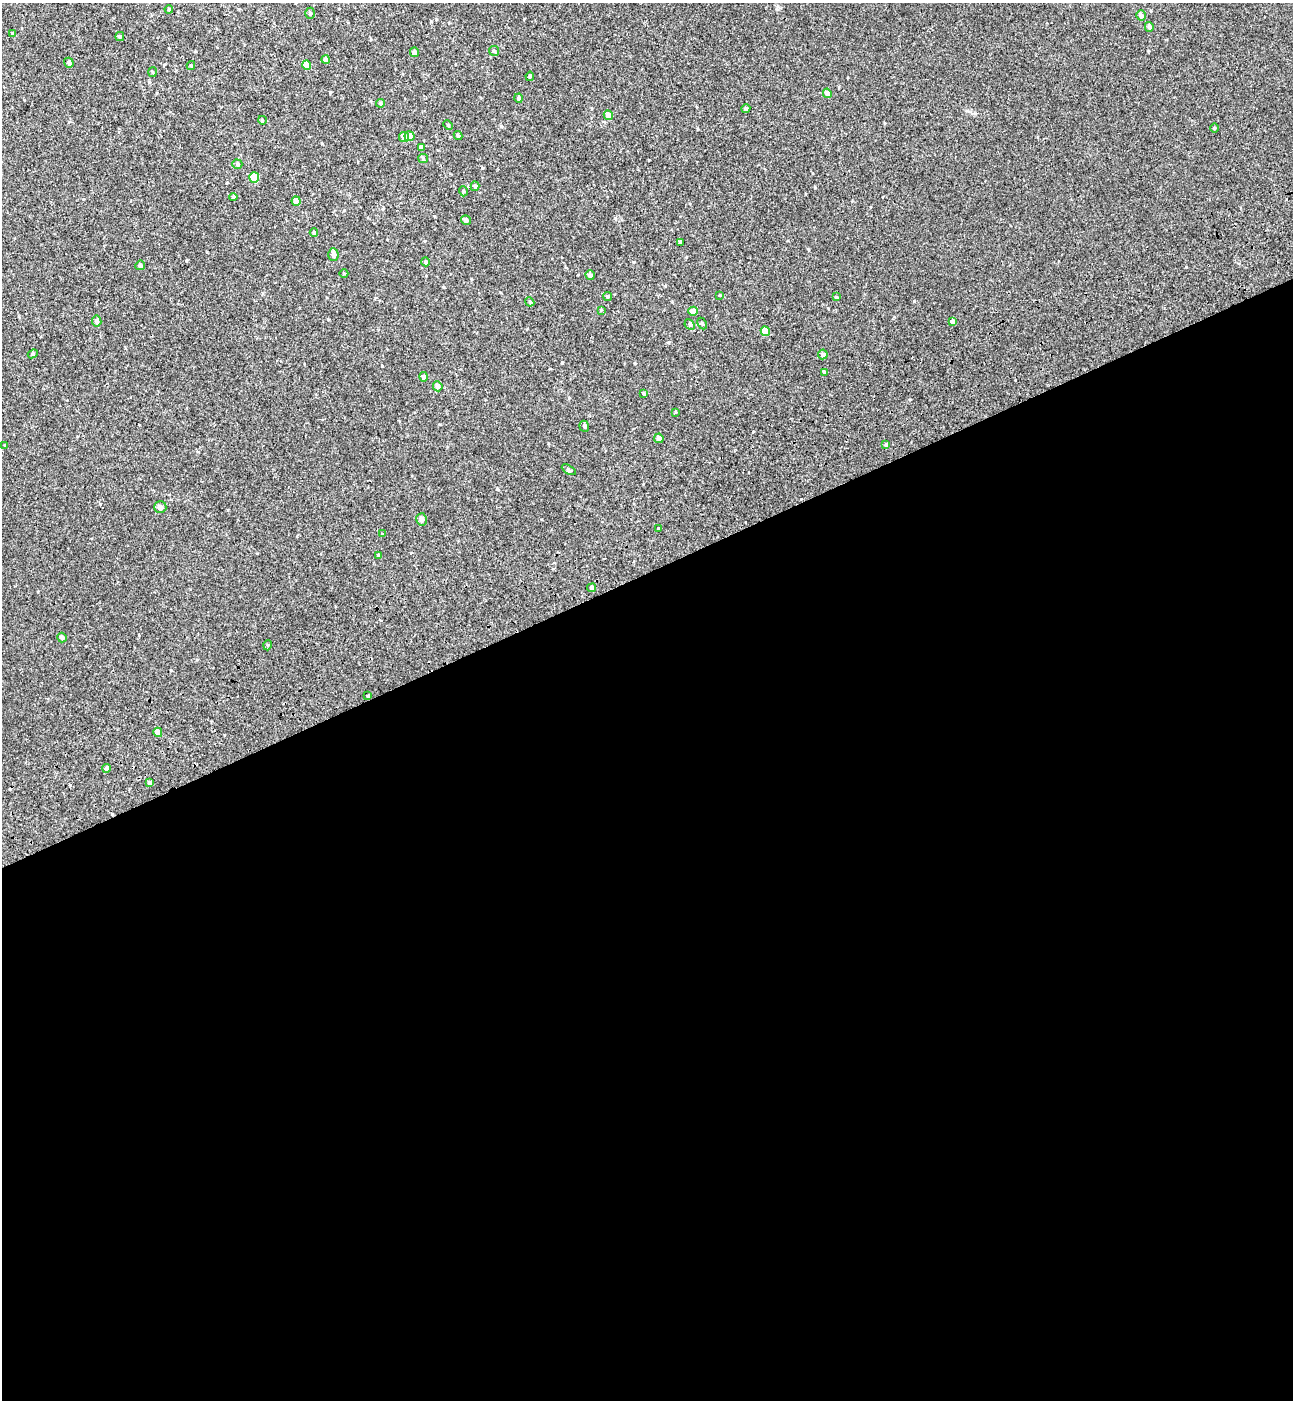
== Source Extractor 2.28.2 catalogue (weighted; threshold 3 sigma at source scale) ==
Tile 15 of 4 x 4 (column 3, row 4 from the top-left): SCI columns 2815-4105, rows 101-1498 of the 5576 x 5797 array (HDU 1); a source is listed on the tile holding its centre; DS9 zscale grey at full resolution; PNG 1295 x 1402 px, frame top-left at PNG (2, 3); each listed source drawn as its Kron ellipse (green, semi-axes under 4 px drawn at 4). Shown black and unused: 59% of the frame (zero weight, under 2 of 3 exposures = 6% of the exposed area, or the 3 px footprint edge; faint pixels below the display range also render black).
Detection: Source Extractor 2.28.2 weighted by HDU 2 'WHT'; one run over the whole footprint, this tile lists its part. Background 0.00339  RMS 0.0079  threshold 0.0356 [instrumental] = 3 sigma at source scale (4.5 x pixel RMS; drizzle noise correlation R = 1.50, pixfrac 1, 0.0396/0.0396 arcsec/px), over >= 5 px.
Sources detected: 78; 2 cosmic-ray / hot-pixel residue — neither listed nor drawn; the other 76 listed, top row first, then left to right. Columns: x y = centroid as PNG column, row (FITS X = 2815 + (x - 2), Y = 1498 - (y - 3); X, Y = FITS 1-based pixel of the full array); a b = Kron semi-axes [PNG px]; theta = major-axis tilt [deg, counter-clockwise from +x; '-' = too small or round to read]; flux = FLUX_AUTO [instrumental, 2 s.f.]
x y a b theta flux
169 9 4 3 - 0.85
310 13 5 4 - 1.2
1141 15 5 5 - 3.5
1149 27 5 4 - 1.9
12 34 4 3 - 0.68
120 37 4 4 - 1.3
494 51 5 4 - 1.2
414 52 5 4 - 2.3
326 60 4 4 - 2.1
69 63 5 4 - 1.4
307 65 5 4 - 7.3
191 66 4 4 - 0.77
152 72 5 3 - 0.64
530 76 5 3 - 1.1
827 93 5 4 - 4.2
518 98 4 4 - 1.7
380 103 4 4 - 0.98
746 108 4 4 - 1.4
608 115 5 4 - 4.3
262 120 4 3 - 0.61
448 125 5 4 - 0.81
1214 128 5 3 - 0.65
410 136 5 5 - 4.4
458 136 4 3 - 1
404 137 5 5 - 4.8
421 148 4 4 - 3.1
423 158 5 4 - 0.92
237 164 5 4 - 1.2
254 178 5 5 - 21
475 186 5 4 - 1.4
463 191 5 3 - 0.76
233 197 4 4 - 1.1
296 201 5 4 - 4.8
466 220 5 4 - 2
314 232 4 3 - 0.95
680 242 4 4 - 0.8
333 254 6 5 - 2.6
426 262 4 4 - 1.6
140 265 5 4 - 2.1
344 274 4 3 - 0.54
590 275 5 4 - 3.2
720 295 4 3 - 0.63
607 296 5 4 - 1.2
836 297 4 4 - 0.97
530 302 4 3 - 0.7
601 310 4 3 - 0.54
693 311 4 4 - 6.6
97 321 5 5 - 3
952 321 4 4 - 2.7
702 323 6 4 -63 1.1
690 325 6 4 -45 1
765 331 5 4 - 8.3
33 354 5 4 - 1.1
823 354 5 4 - 2.7
824 372 4 3 - 1.5
424 377 5 4 - 2.3
438 386 5 4 - 3
644 394 4 3 - 1.3
676 412 4 3 - 0.59
584 426 6 4 -69 1.5
659 438 5 5 - 3.1
886 445 4 3 - 1.2
5 446 4 2 - 0.7
569 470 8 3 -30 1.2
160 507 6 6 - 2.5
422 519 6 5 - 3
658 528 3 2 - 0.78
382 534 4 4 - 0.58
378 555 4 3 - 0.82
592 588 4 4 - 2.2
62 638 5 4 - 2.3
268 645 5 3 - 0.81
368 696 3 3 - 2.1
158 732 4 4 - 6.3
107 768 4 4 - 2.3
150 783 4 3 - 2.5
Unlisted compact peaks at least as high as the median listed source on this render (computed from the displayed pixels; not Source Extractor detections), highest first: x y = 914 301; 815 187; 1186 267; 382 366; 482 168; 1148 51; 330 92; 562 363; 615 218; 501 126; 808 249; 431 21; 322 144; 186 261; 910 399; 669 342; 328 319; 635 363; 497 489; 828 308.